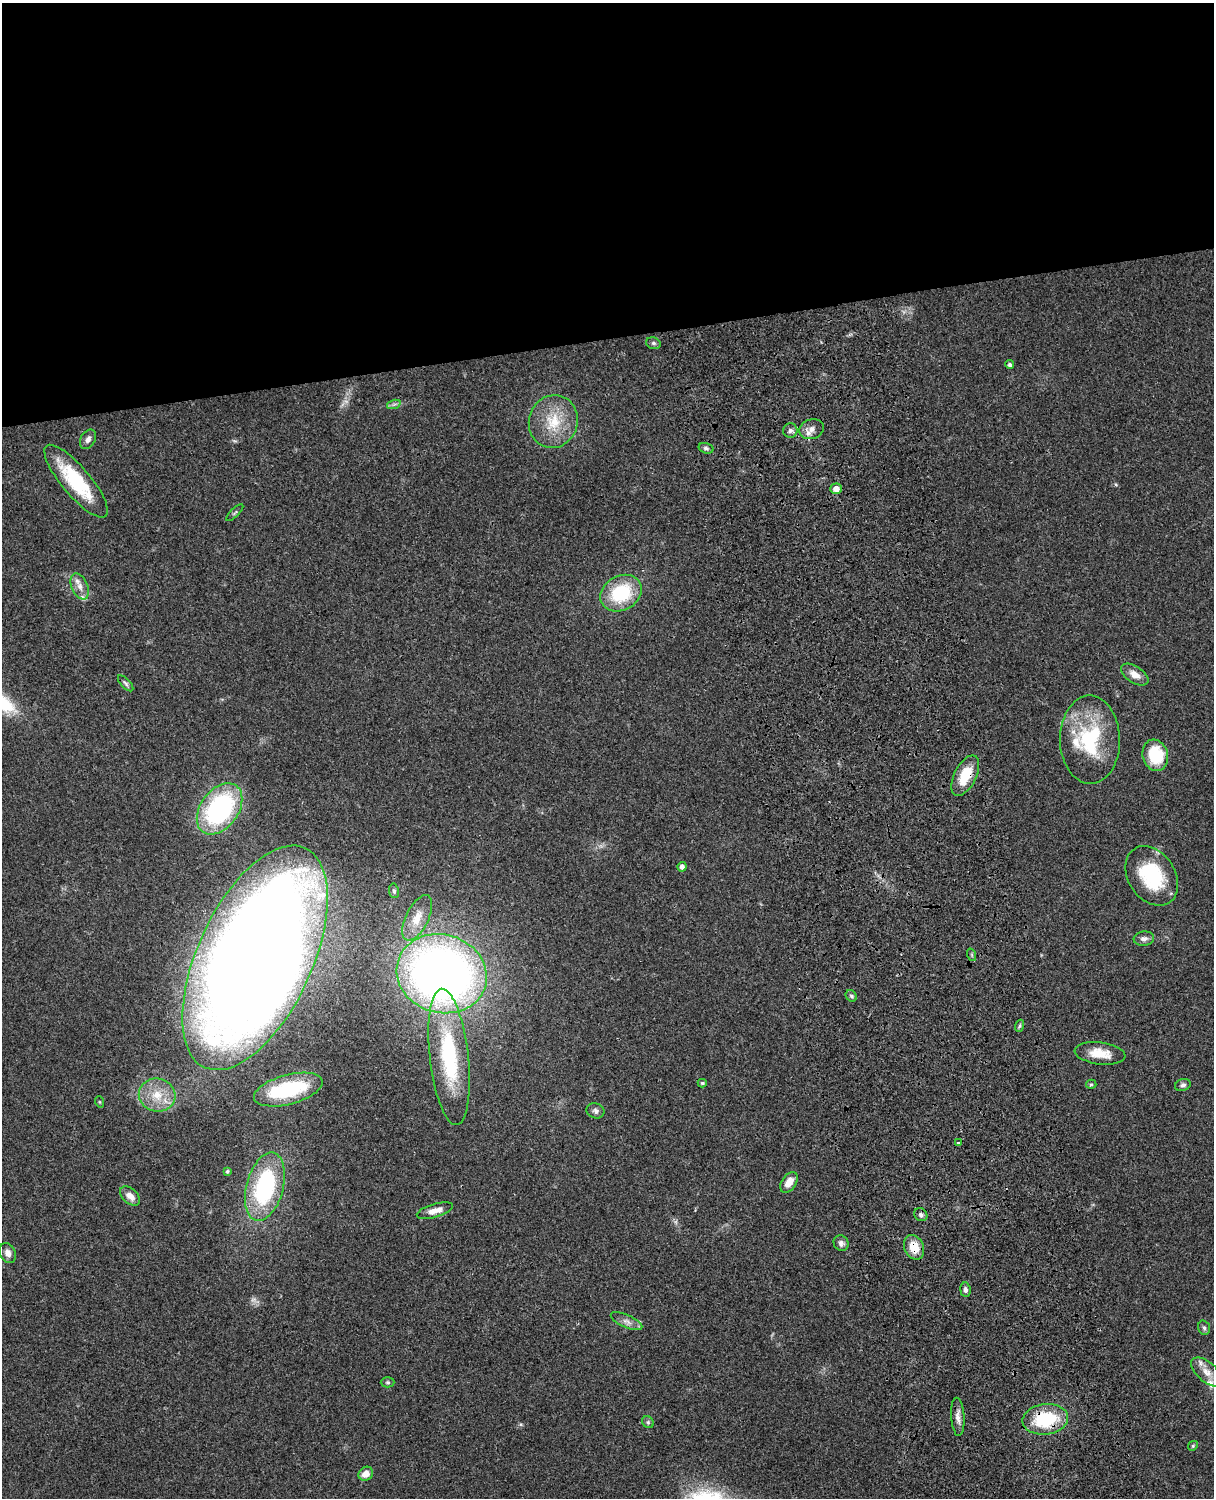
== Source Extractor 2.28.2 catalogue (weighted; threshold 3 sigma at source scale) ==
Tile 2 of 4 x 3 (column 2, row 1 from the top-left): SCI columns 1334-2545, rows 3268-4763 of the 5088 x 4926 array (HDU 1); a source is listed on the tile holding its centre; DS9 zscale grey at full resolution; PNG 1216 x 1500 px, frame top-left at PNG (2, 3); each listed source drawn as its Kron ellipse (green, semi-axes under 4 px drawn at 4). Shown black and unused: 23% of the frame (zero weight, under 3 of 4 exposures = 6% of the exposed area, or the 3 px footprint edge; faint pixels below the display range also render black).
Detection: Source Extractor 2.28.2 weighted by HDU 2 'WHT'; one run over the whole footprint, this tile lists its part. Background 0.0962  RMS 0.0062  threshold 0.0281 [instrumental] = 3 sigma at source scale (4.5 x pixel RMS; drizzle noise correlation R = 1.50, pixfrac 1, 0.05/0.05 arcsec/px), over >= 5 px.
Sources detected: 64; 1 too faint to see at this stretch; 1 inside a brighter object's white glare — neither listed nor drawn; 4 inside a brighter listed object's ellipse — not listed separately; the other 58 listed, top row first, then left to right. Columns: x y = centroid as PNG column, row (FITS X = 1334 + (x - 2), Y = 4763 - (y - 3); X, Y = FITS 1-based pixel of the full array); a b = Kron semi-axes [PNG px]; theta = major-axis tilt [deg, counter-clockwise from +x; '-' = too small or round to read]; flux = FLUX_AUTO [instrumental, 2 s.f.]
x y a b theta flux
653 343 7 5 -16 1.3
1010 365 4 4 - 1.7
394 404 7 4 19 1.3
553 422 26 24 72 24
812 429 12 10 18 4.4
790 430 7 7 - 2.2
88 439 10 7 61 2.6
706 448 7 5 -15 1.5
76 481 46 14 -50 38
836 489 6 5 - 4.9
235 513 11 3 45 0.95
80 586 14 8 -66 4.9
621 593 22 17 30 36
1135 675 15 8 -33 5.8
126 683 10 4 -47 1.4
1090 740 44 30 -89 51
1155 755 16 12 -74 26
965 776 22 11 63 17
220 809 28 19 54 99
682 867 4 4 - 2.6
1152 876 32 23 -57 40
394 891 7 5 -80 1.3
417 918 25 11 64 9.2
1144 939 10 7 7 2.6
972 955 6 4 -72 0.77
255 958 121 57 65 1800
442 974 46 39 -16 450
851 996 6 5 - 1.2
1019 1026 6 4 70 0.92
1100 1053 25 11 -7 12
449 1057 68 19 -84 63
702 1083 4 4 - 0.83
1091 1084 5 4 - 0.85
1183 1085 8 6 19 1.9
288 1090 35 14 15 43
157 1095 18 16 -14 15
100 1102 6 3 -71 0.6
596 1111 9 7 -21 2.1
958 1143 3 3 - 1.4
227 1171 4 4 - 0.88
789 1182 11 7 55 6.8
265 1187 35 18 75 77
130 1196 12 7 -43 4.7
435 1211 19 6 16 5.9
921 1215 7 6 - 1.5
841 1243 8 7 - 2.4
914 1247 13 9 -65 12
8 1253 10 7 -68 3.8
965 1290 7 5 -83 2
626 1321 17 6 -24 3.9
1204 1328 7 5 -72 1.4
1207 1372 19 9 -42 7.3
388 1382 7 5 -1 1.1
958 1417 19 6 -86 4
1045 1419 23 15 7 38
648 1422 6 5 - 1.1
1193 1446 5 4 - 0.74
366 1474 8 6 35 5.7
Overlapping masked pixels (flux is a lower limit): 5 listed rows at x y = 836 489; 965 776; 255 958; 914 1247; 1045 1419